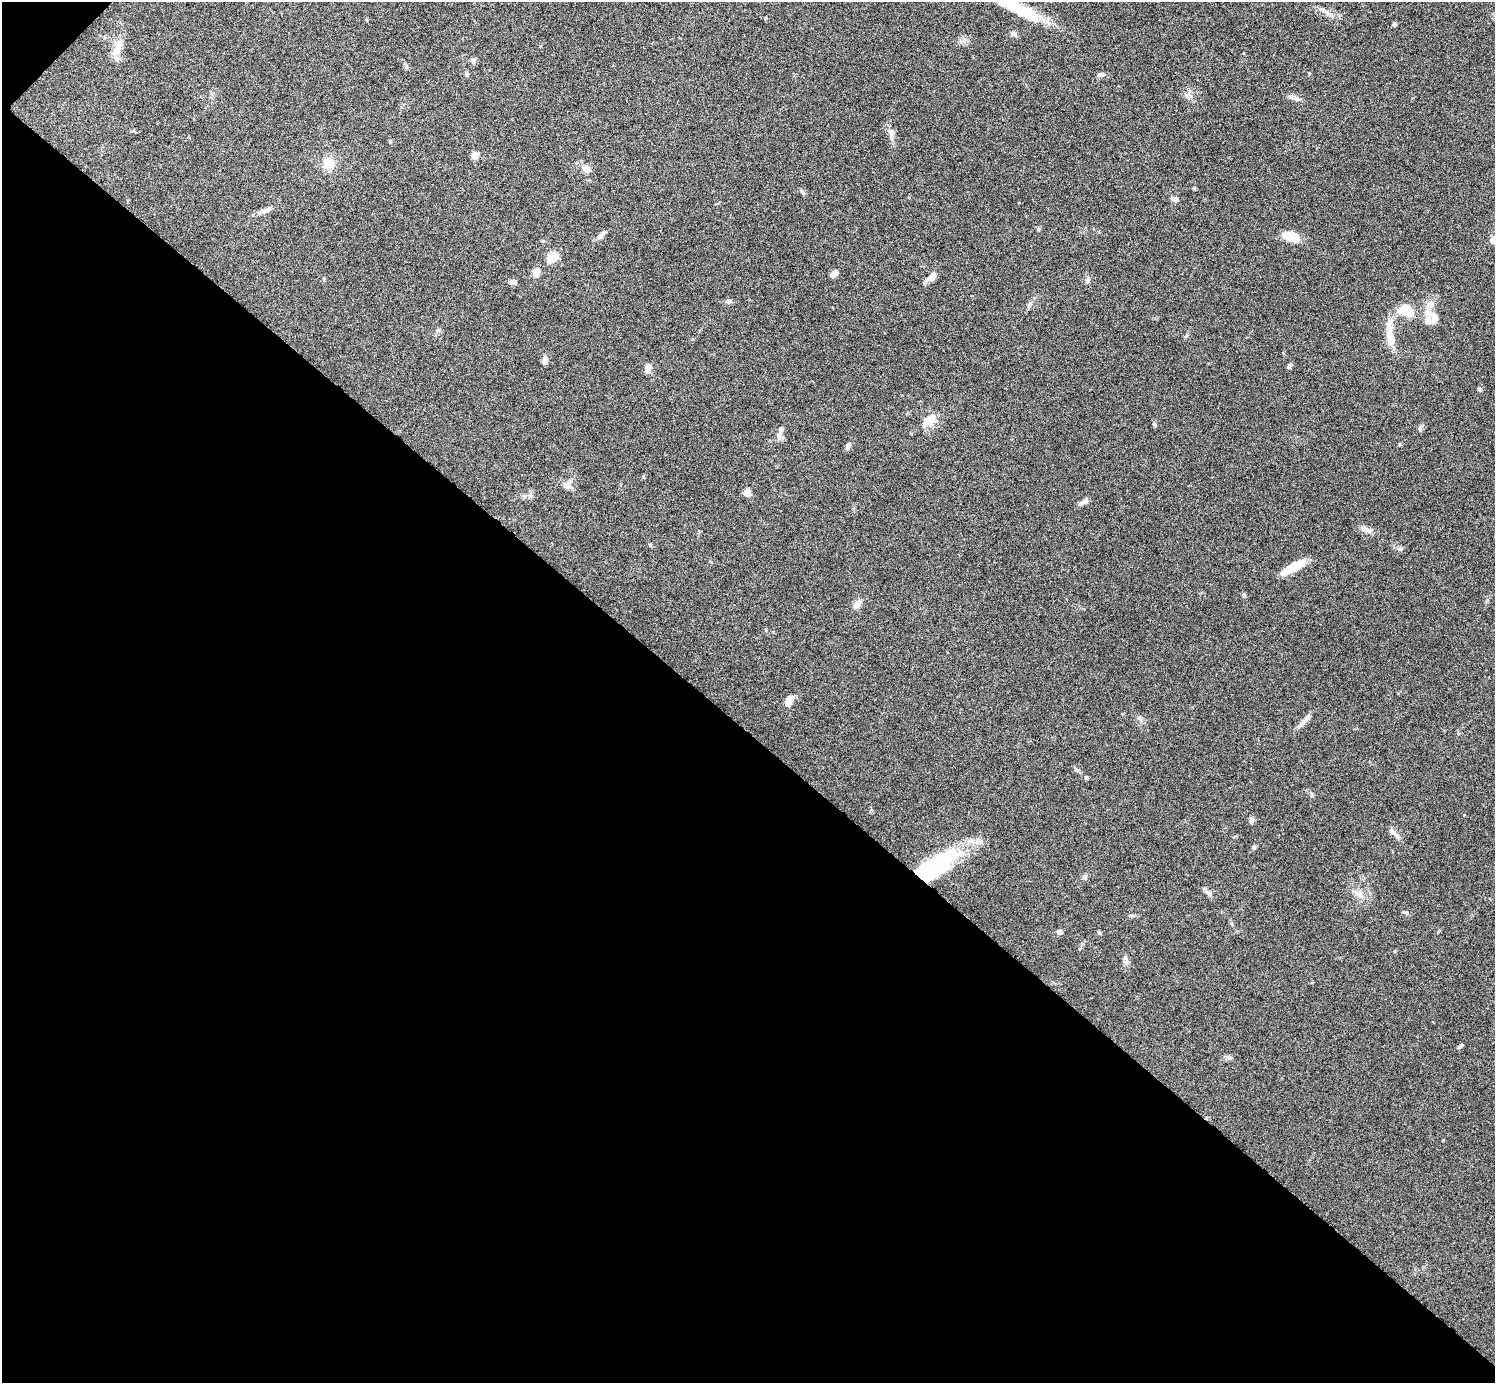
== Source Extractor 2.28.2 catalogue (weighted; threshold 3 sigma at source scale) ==
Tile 9 of 4 x 4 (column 1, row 3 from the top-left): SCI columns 2-1494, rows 1537-2917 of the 5975 x 5977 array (HDU 1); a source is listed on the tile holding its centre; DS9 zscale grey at full resolution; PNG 1497 x 1385 px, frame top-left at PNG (2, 2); no overlay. Shown black and unused: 47% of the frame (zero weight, under 4 of 8 exposures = <1% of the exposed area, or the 3 px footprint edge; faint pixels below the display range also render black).
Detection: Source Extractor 2.28.2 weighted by HDU 2 'WHT'; one run over the whole footprint, this tile lists its part. Background 0.0778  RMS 0.0051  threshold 0.021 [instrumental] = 3 sigma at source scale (4.09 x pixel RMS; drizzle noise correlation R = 1.36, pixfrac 0.8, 0.05/0.05 arcsec/px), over >= 5 px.
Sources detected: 78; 1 inside a brighter object's white glare — not listed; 2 inside a brighter listed object's ellipse — not listed separately; the other 75 listed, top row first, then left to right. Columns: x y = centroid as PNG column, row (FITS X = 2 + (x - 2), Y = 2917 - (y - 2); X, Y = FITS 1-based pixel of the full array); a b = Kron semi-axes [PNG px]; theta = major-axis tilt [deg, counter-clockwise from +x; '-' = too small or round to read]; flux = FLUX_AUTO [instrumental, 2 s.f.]
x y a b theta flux
1019 9 61 14 -26 23
765 19 4 4 - 0.46
366 20 4 4 - 0.49
1394 24 4 4 - 1.1
1014 34 9 5 -33 1.5
118 47 26 9 71 5.7
473 61 6 5 - 2
406 67 7 5 -72 0.83
467 74 6 5 - 0.76
1101 74 9 4 0 1.2
1187 95 9 4 53 1.4
1291 97 11 7 -13 2
891 133 12 6 85 1.9
390 141 5 4 - 0.63
475 155 9 8 - 2.3
328 163 14 12 50 7.3
586 169 9 7 -31 3.5
1194 188 5 3 - 0.49
802 192 8 4 -53 0.79
1175 200 9 6 -22 1.5
266 210 14 6 27 2.3
1038 229 6 4 27 0.69
601 235 13 6 47 2.1
1291 237 15 8 -22 13
1493 240 9 7 34 2.1
552 257 17 11 42 5
536 272 8 6 80 5.5
834 274 8 5 41 3.1
932 277 11 7 45 3.7
324 279 5 3 - 0.49
1087 280 8 6 74 1.2
513 282 9 6 -14 1.6
729 301 7 6 - 1.7
1030 305 10 5 65 1.4
1406 311 13 9 -16 11
1432 316 27 12 -42 6.9
438 330 6 4 44 0.86
1390 335 38 9 -82 9
545 360 10 6 89 2.3
1289 366 8 5 60 1
648 368 8 6 80 3.9
1480 389 6 5 - 0.7
931 419 18 12 42 6.3
1154 424 6 5 - 0.76
1420 430 9 4 -64 0.74
780 436 11 6 -34 2
848 446 8 5 65 1.6
567 485 12 9 45 2.8
747 493 5 5 - 8
1081 503 12 6 38 1.7
1365 529 17 7 -18 2.7
650 545 5 4 - 0.54
1400 548 8 4 8 0.92
1293 567 29 7 29 11
1244 595 6 5 - 0.7
858 603 14 8 51 2.8
789 700 13 7 67 4.5
1303 722 22 5 42 2.7
1458 733 5 3 - 0.5
1086 777 5 5 - 0.72
1464 815 4 2 - 0.3
1251 820 8 6 -84 1.2
1392 831 11 7 -44 2.2
1254 847 5 5 - 0.71
935 866 51 20 34 52
1085 878 6 6 - 0.87
1209 894 7 6 - 1.2
1360 894 12 8 -51 2.9
1406 913 8 5 -22 0.88
1131 915 6 4 -1 0.75
1059 932 7 6 - 1.4
1099 932 5 4 - 0.69
1126 962 9 7 -35 1.6
1460 1046 9 4 43 0.89
1228 1057 9 5 -9 1.2
Overlapping masked pixels (flux is a lower limit): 1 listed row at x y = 935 866
Isophote crosses this tile's border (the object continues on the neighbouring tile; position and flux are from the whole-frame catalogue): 2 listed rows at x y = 1019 9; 1493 240
Unlisted compact peaks at least as high as the median listed source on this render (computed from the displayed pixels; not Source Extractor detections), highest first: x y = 1076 770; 643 477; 1400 444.